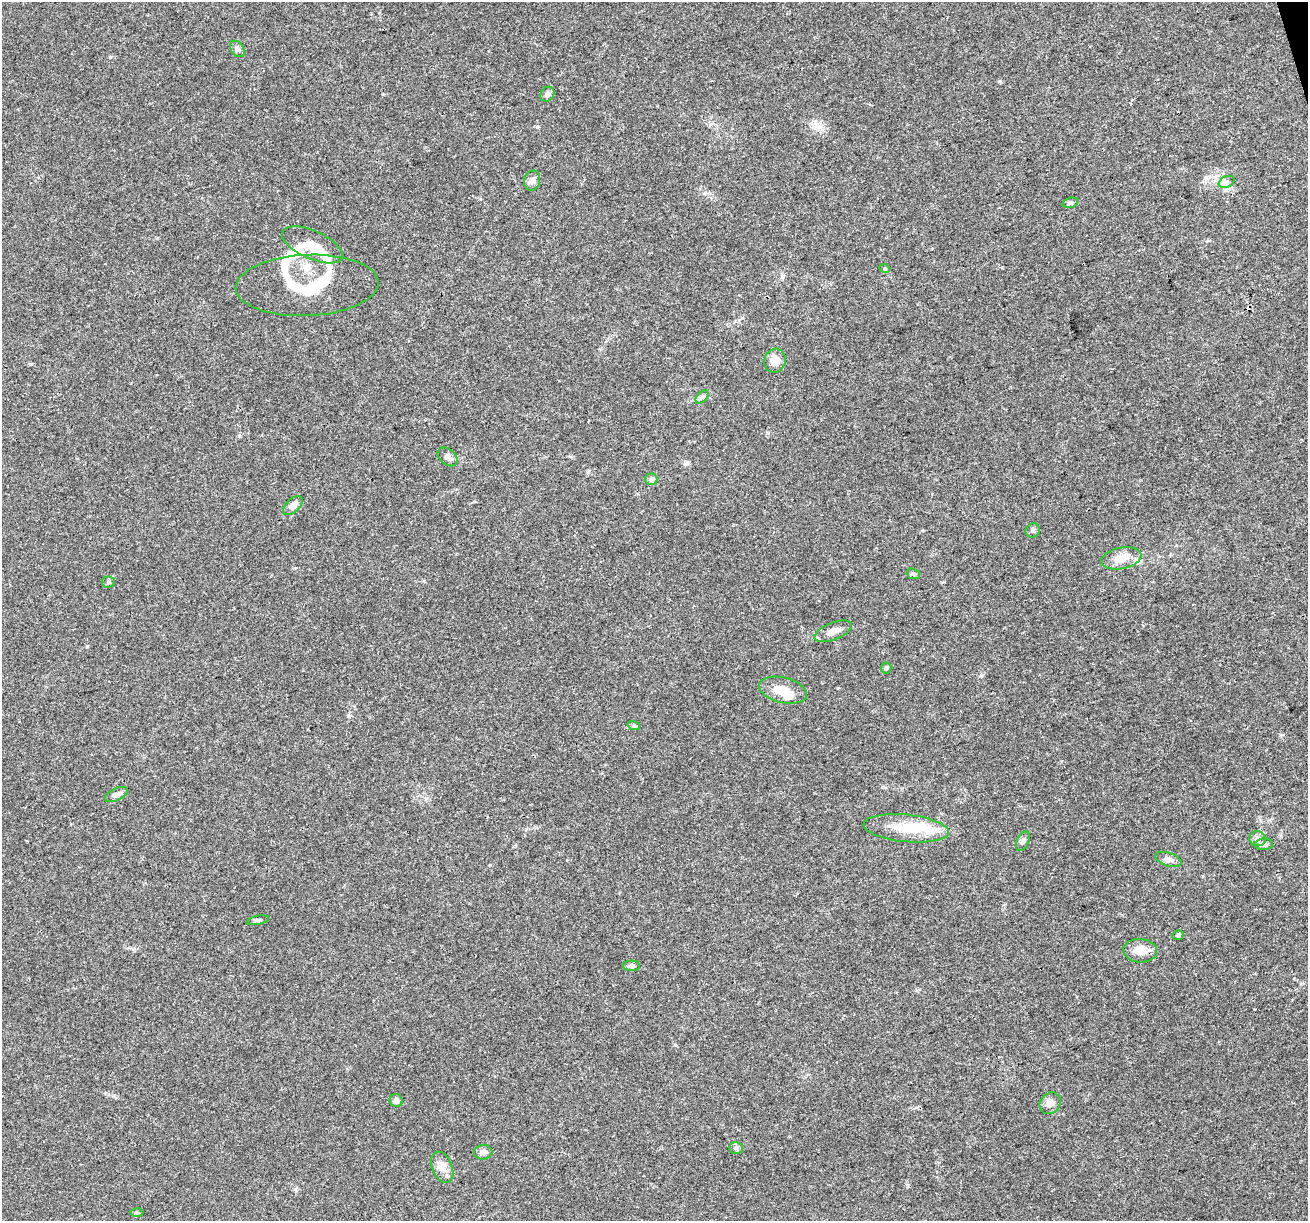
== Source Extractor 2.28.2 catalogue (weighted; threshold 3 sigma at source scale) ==
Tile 10 of 4 x 4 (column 2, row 3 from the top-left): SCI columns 1307-2612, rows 1323-2541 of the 5223 x 5030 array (HDU 1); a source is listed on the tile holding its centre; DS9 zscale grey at full resolution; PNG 1310 x 1223 px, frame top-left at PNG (2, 2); each listed source drawn as its Kron ellipse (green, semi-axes under 4 px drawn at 4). Shown black and unused: <1% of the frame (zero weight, under 3 of 4 exposures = <1% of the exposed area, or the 3 px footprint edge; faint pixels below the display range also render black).
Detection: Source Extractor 2.28.2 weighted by HDU 2 'WHT'; one run over the whole footprint, this tile lists its part. Background 0.0571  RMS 0.0043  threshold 0.0194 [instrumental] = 3 sigma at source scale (4.5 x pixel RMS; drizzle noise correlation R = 1.50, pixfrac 1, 0.0396/0.0396 arcsec/px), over >= 5 px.
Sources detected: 44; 2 inside a brighter object's white glare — neither listed nor drawn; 5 inside a brighter listed object's ellipse — not listed separately; the other 37 listed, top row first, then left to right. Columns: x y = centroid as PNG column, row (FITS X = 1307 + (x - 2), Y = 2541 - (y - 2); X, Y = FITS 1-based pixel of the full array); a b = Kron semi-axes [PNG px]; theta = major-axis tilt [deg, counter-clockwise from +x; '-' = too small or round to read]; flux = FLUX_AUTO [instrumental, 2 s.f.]
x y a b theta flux
237 49 9 6 -53 1.2
547 94 8 6 53 1.4
532 181 10 8 77 1.9
1227 182 8 5 27 1.5
1070 203 8 5 17 0.89
312 245 32 14 -24 9.5
885 269 5 3 - 0.43
307 285 71 30 2 31
775 361 12 10 71 4.4
702 397 8 4 44 0.95
448 457 11 8 -41 1.8
651 479 6 6 - 0.99
293 506 12 6 42 3
1033 530 7 6 - 0.94
1121 558 20 10 11 5.7
913 574 7 5 -19 0.77
108 582 6 5 - 0.76
833 631 20 8 21 3.9
886 668 5 5 - 0.72
783 690 24 12 -14 6.6
634 726 6 4 -18 0.65
116 795 12 6 26 1.6
906 828 43 13 -6 13
1257 839 8 7 - 1.6
1023 841 10 6 66 1.2
1264 844 9 5 2 1.3
1168 859 13 6 -18 2.1
258 920 11 4 12 0.91
1178 935 5 4 - 0.74
1140 951 17 12 -5 5.3
631 966 8 5 0 1.2
396 1101 6 6 - 1.7
1050 1103 11 10 - 2.6
736 1148 7 6 - 0.96
483 1152 9 7 6 2
442 1167 16 10 -67 3.6
137 1212 6 4 -1 0.66
Overlapping masked pixels (flux is a lower limit): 1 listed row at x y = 307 285
Unlisted compact peaks at least as high as the median listed source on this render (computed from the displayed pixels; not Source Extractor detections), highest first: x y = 1000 81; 31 364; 424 581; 537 127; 981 676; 295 1189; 110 57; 348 716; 1282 735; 87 646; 133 949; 675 1045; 705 193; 685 464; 480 199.